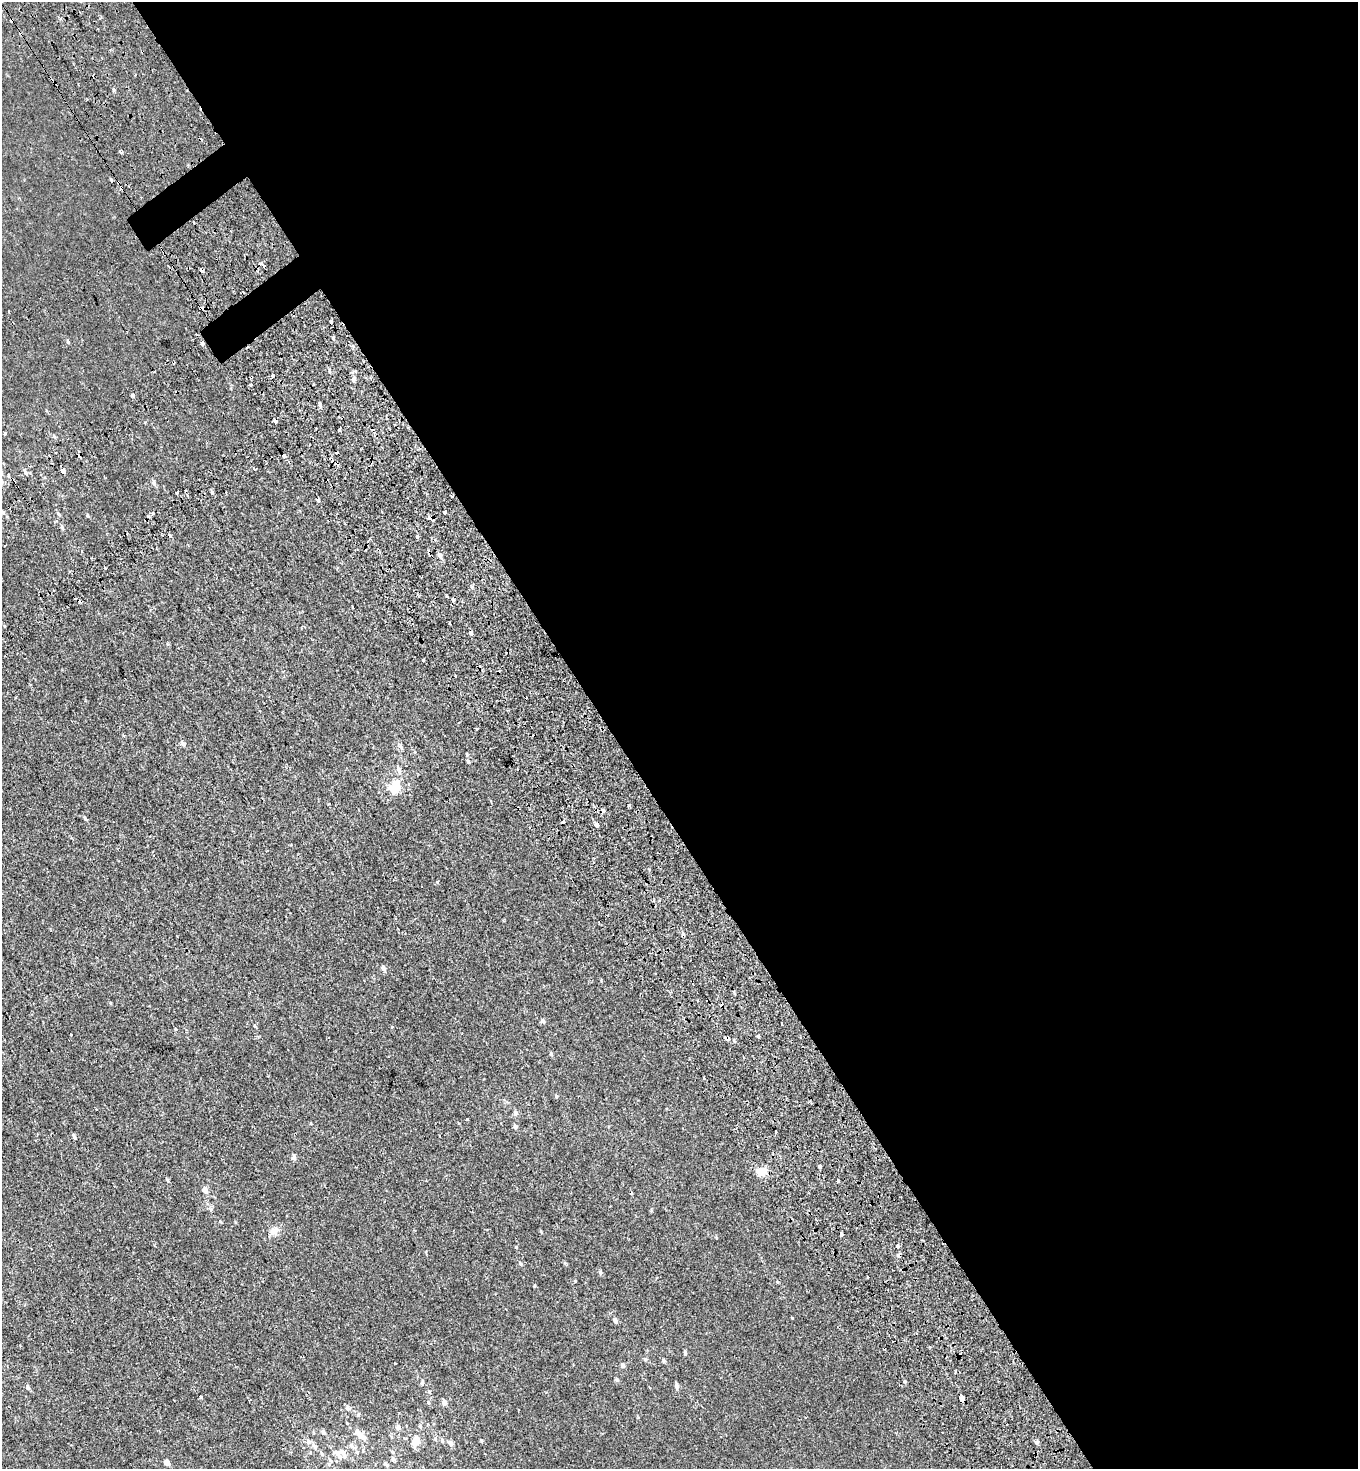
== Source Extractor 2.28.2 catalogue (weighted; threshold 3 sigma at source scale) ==
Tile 8 of 4 x 4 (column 4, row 2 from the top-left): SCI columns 4430-5785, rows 3178-4644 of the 6216 x 6288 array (HDU 1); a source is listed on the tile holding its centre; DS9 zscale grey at full resolution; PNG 1360 x 1471 px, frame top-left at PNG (2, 2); no overlay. Shown black and unused: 56% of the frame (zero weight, under 2 of 3 exposures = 11% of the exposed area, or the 3 px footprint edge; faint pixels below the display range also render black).
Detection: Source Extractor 2.28.2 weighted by HDU 2 'WHT'; one run over the whole footprint, this tile lists its part. Background 2.39e-04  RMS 0.0033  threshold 0.015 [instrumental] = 3 sigma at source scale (4.5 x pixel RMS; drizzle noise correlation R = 1.50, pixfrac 1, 0.0396/0.0396 arcsec/px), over >= 5 px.
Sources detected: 135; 21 cosmic-ray / hot-pixel residue — not listed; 3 inside a brighter listed object's ellipse — not listed separately; the other 111 listed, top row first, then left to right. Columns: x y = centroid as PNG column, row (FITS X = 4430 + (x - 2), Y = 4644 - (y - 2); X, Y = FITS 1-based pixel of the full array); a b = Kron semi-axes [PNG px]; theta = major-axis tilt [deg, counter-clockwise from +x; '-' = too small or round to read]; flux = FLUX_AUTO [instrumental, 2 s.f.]
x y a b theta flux
121 152 4 3 - 0.78
111 179 3 3 - 0.48
118 182 4 4 - 1.6
194 223 3 2 - 0.33
164 253 5 3 - 0.33
201 308 4 3 - 2.8
331 322 4 3 - 1.6
202 343 4 3 - 1.8
329 371 6 3 -71 0.37
273 376 3 3 - 1.9
251 377 3 3 - 4.4
354 379 8 5 71 0.84
251 384 3 3 - 1.1
132 395 4 3 - 1.4
320 405 6 4 -73 0.59
275 421 4 3 - 2.5
339 430 3 3 - 3
5 433 3 3 - 2
54 436 5 5 - 0.42
284 456 3 3 - 3.7
63 471 4 3 - 5.8
25 473 8 3 -80 0.54
154 483 7 5 -67 0.87
177 492 4 3 - 0.98
451 496 3 2 - 0.29
318 500 4 3 - 1.9
153 513 3 3 - 1.1
444 513 4 3 - 4.4
88 516 5 4 - 0.35
56 521 3 3 - 0.41
417 537 4 3 - 1
440 555 6 5 - 1.1
387 570 3 2 - 0.6
453 600 4 3 - 0.58
470 632 4 3 - 3.2
423 660 3 3 - 2.1
456 676 3 2 - 0.23
508 710 2 2 - 0.29
477 728 3 3 - 1.2
184 744 6 6 - 0.57
401 747 8 4 -54 0.57
468 761 6 4 -70 0.52
399 770 13 5 -68 1.3
395 787 16 11 56 6.7
85 818 6 4 -62 0.43
563 821 3 3 - 1.6
596 825 4 3 - 8.5
383 968 7 5 -61 1
542 1021 6 5 - 0.53
255 1026 4 3 - 0.37
392 1027 4 3 - 0.3
176 1028 4 3 - 0.37
71 1035 3 2 - 0.82
758 1037 3 3 - 1.6
728 1038 7 5 -19 1.1
551 1054 6 4 -69 0.42
556 1097 5 3 - 0.32
516 1113 7 6 - 0.8
467 1119 4 3 - 3.4
515 1127 5 5 - 0.79
776 1131 3 2 - 0.26
74 1137 6 4 -67 0.54
294 1157 7 5 -85 0.79
820 1166 4 3 - 1.1
762 1171 12 11 - 3
167 1180 5 3 - 0.37
837 1181 3 3 - 2.1
205 1190 7 5 -74 1.6
274 1231 11 10 - 1.9
541 1232 5 3 - 0.27
841 1234 4 3 - 3.6
898 1246 3 3 - 1.5
516 1247 3 3 - 0.57
899 1255 4 3 - 4.3
600 1273 5 5 - 0.45
868 1277 3 3 - 0.76
615 1321 6 4 -83 0.8
685 1353 6 4 -81 0.5
645 1359 5 5 - 0.44
663 1361 7 3 -90 0.38
394 1363 3 2 - 0.27
623 1365 6 5 - 0.8
617 1380 5 5 - 0.47
422 1383 6 5 - 0.52
676 1386 8 5 -77 0.79
28 1387 6 5 - 0.69
429 1392 5 3 - 0.31
201 1397 4 3 - 0.47
961 1398 4 3 - 14
444 1402 7 5 -81 1.2
347 1408 7 6 - 0.96
358 1415 5 4 - 0.34
398 1427 7 6 - 0.88
323 1432 7 5 -58 0.75
362 1436 14 7 -30 2.2
416 1440 12 7 65 3.7
442 1440 7 5 -75 0.6
481 1441 5 3 - 0.3
308 1442 8 7 - 1.1
1037 1442 5 4 - 0.74
451 1443 8 6 -49 1.1
351 1445 7 6 - 0.86
315 1446 10 5 -48 1
357 1452 6 5 - 0.56
393 1452 6 4 -87 0.41
337 1453 9 8 - 1.5
322 1454 7 5 -60 0.56
393 1459 5 5 - 0.67
167 1463 6 4 -80 1.7
329 1464 6 5 - 0.51
386 1464 7 4 -37 0.53
Overlapping masked pixels (flux is a lower limit): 11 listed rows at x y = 118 182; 164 253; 201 308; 202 343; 251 377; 275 421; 387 570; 470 632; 728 1038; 899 1255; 961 1398
Unlisted compact peaks at least as high as the median listed source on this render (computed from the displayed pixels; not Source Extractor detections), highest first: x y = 437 882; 68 342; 792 1318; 534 1286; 575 1281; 521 1264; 212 492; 220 1221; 114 90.